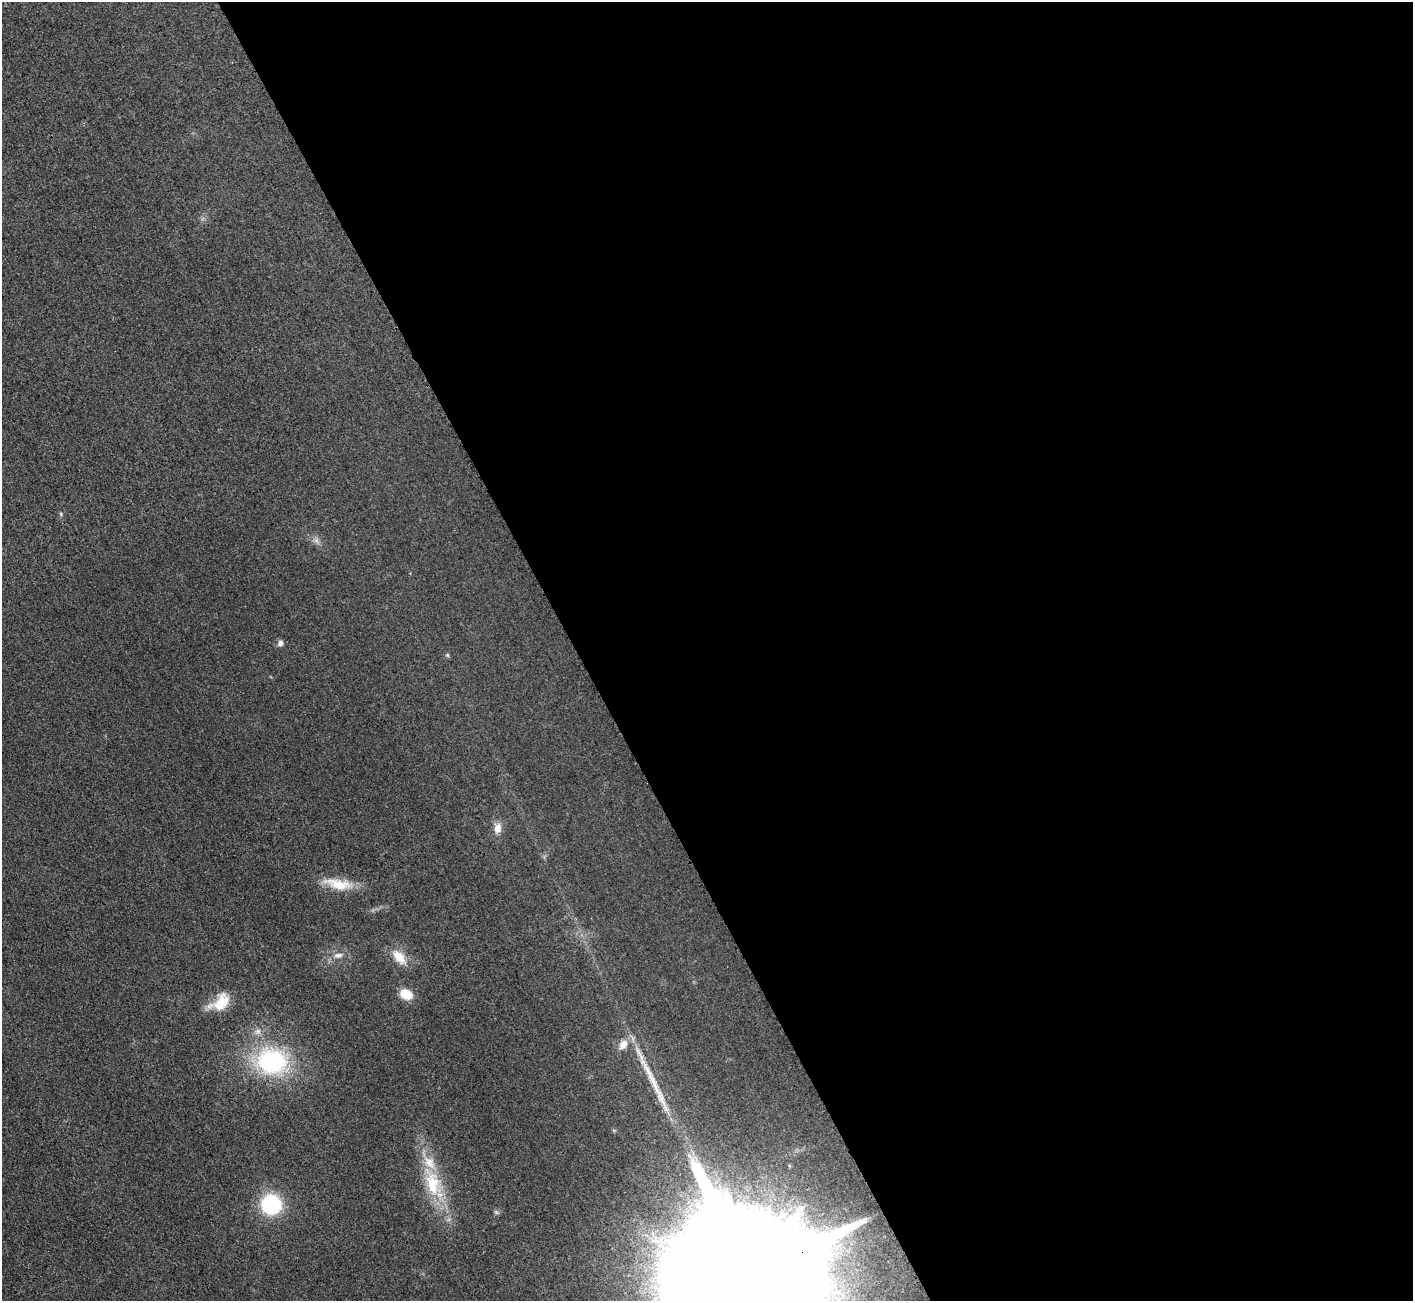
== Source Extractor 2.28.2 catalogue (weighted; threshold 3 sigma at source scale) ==
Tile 8 of 4 x 4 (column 4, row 2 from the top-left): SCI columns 4255-5665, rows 2772-4070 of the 5687 x 5680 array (HDU 1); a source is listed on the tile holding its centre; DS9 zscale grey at full resolution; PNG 1415 x 1303 px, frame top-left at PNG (2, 2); no overlay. Shown black and unused: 59% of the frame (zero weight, under 3 of 4 exposures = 2% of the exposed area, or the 3 px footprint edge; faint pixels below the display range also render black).
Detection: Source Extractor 2.28.2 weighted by HDU 2 'WHT'; one run over the whole footprint, this tile lists its part. Background 0.0265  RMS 0.0059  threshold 0.0267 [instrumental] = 3 sigma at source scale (4.5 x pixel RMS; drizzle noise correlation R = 1.50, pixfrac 1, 0.05/0.05 arcsec/px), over >= 5 px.
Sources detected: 19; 1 inside a brighter object's white glare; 1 long thin detection or spike segment (spike, bleed or trail) — not listed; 2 inside a brighter listed object's ellipse — not listed separately; the other 15 listed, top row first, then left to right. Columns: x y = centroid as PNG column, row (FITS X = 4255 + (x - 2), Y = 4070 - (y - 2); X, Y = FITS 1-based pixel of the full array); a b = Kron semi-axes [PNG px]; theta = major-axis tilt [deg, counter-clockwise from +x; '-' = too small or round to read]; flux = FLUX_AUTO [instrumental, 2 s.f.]
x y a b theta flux
61 514 6 3 -72 0.69
280 643 9 7 67 2.2
447 655 5 4 - 0.91
498 828 14 9 85 5.2
338 884 37 12 -12 15
338 955 13 7 9 3.4
399 957 23 12 -49 9.9
406 994 12 10 -21 11
223 1001 22 19 82 13
623 1045 13 9 53 5.5
272 1061 30 25 -5 75
433 1183 41 20 -74 31
271 1204 16 15 - 53
496 1212 7 5 -45 1.2
749 1276 64 31 23 85000
Overlapping masked pixels (flux is a lower limit): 1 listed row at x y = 749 1276
Isophote crosses this tile's border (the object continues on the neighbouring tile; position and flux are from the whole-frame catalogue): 1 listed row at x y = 749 1276